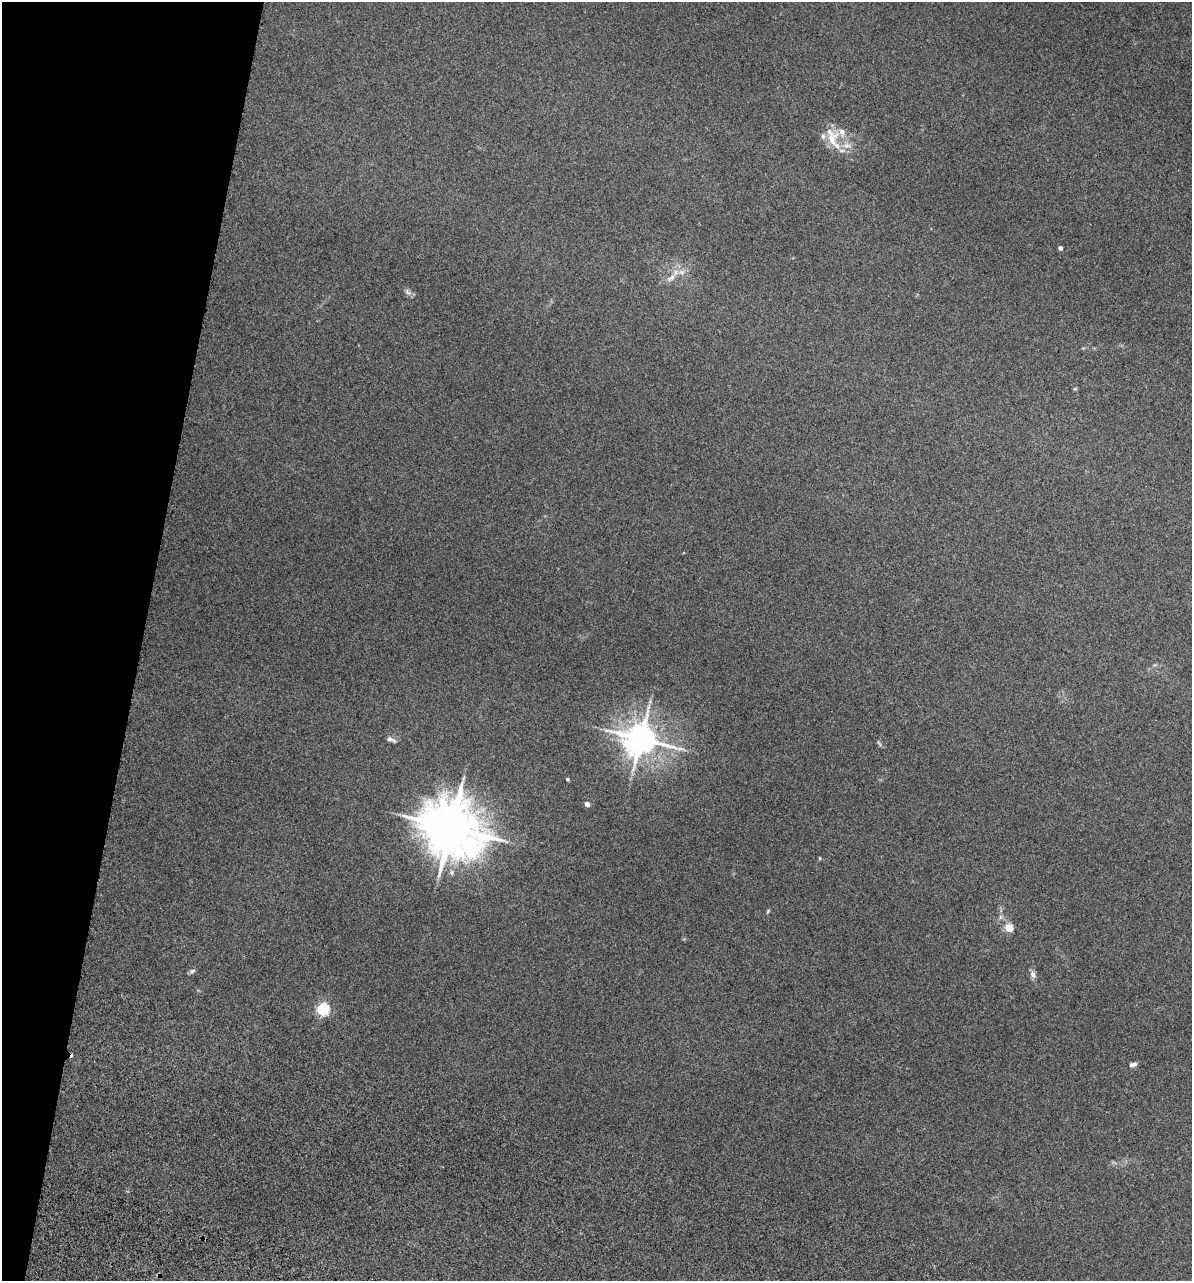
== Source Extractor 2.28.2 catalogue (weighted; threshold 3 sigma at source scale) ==
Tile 9 of 4 x 4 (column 1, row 3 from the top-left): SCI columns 357-1546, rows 1669-2947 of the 5353 x 5896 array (HDU 1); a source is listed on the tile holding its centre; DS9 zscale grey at full resolution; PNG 1194 x 1283 px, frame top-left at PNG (2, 2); no overlay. Shown black and unused: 12% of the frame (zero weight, under 3 of 5 exposures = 17% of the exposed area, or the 3 px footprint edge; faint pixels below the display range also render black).
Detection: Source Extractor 2.28.2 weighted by HDU 2 'WHT'; one run over the whole footprint, this tile lists its part. Background 0.0739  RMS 0.0068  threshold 0.0305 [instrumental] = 3 sigma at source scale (4.5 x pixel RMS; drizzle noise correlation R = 1.50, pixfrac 1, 0.05/0.05 arcsec/px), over >= 5 px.
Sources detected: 24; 1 too faint to see at this stretch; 1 cosmic-ray / hot-pixel residue — not listed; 4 inside a brighter listed object's ellipse — not listed separately; the other 18 listed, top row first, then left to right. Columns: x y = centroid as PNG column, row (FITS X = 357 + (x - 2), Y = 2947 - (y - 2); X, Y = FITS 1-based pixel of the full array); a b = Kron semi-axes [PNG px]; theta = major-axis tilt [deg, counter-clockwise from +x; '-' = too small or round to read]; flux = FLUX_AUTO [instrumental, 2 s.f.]
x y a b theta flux
832 140 30 18 -79 16
1060 248 4 4 - 2.8
671 278 14 8 31 4.7
408 292 12 6 -38 2.3
1075 389 5 5 - 0.78
391 739 13 6 -21 2.8
641 739 10 9 - 1400
879 743 10 3 -60 1.1
567 779 4 3 - 1.3
587 804 4 4 - 5.1
451 828 17 15 -31 4300
820 858 5 3 - 0.58
768 911 7 3 55 0.83
1009 928 5 5 - 20
192 971 8 6 28 1.6
1033 975 11 7 -66 2.7
323 1009 5 5 - 110
1133 1064 9 5 17 2.6